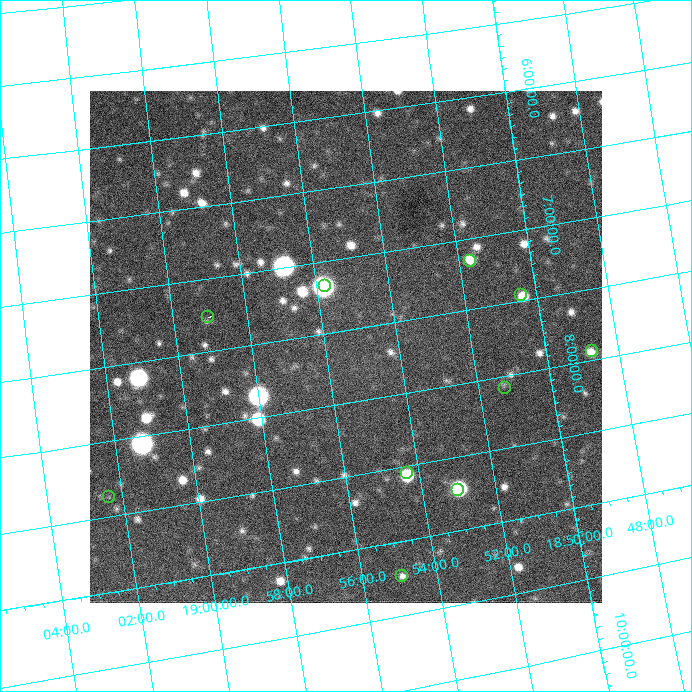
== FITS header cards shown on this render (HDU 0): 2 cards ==
NAXIS1  =                  512 / Axis length
NAXIS2  =                  512 / Axis length

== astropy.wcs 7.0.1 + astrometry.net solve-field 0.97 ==
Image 512 x 512 px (HDU 0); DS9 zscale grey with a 90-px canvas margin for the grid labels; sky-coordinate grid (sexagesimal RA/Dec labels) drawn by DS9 from the SOLVED WCS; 10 Tycho-2 reference stars matched to detected sources circled (green)
Header WCS: none
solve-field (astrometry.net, Tycho-2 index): SOLVED blind (the file carries no WCS)
Solved WCS: RA---TAN-SIP/DEC--TAN-SIP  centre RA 18:55:26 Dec +07:37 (283.86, +7.61 deg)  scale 24.5 x 25 arcsec/px (non-square pixels)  FOV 209.3' x 213.2'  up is -172 deg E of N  parity flipped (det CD > 0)
(file carries no celestial WCS; the grid is the blind solution)
Tycho-2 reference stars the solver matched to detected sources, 10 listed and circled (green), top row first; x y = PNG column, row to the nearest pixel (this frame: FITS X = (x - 90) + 1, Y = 512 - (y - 91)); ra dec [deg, ICRS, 3 dp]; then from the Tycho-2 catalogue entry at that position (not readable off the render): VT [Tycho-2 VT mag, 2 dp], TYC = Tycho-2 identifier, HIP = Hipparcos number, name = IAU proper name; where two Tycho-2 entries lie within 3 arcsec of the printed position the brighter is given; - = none
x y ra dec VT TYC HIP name
470 261 282.916 +7.156 8.45 460-646-1 92557 -
325 286 283.938 +7.176 6.79 461-371-1 92901 -
521 295 282.607 +7.458 7.03 460-13-1 92450 -
208 317 284.762 +7.261 8.35 461-155-1 - -
592 351 282.184 +7.936 8.12 1026-1831-1 92299 -
505 388 282.823 +8.082 8.50 1026-1587-1 - -
407 473 283.578 +8.543 8.30 1039-641-1 - -
458 490 283.259 +8.724 8.16 1026-1690-1 92675 -
109 497 285.590 +8.374 6.47 1040-1118-1 93488 -
402 576 283.730 +9.235 8.15 1039-224-1 - -